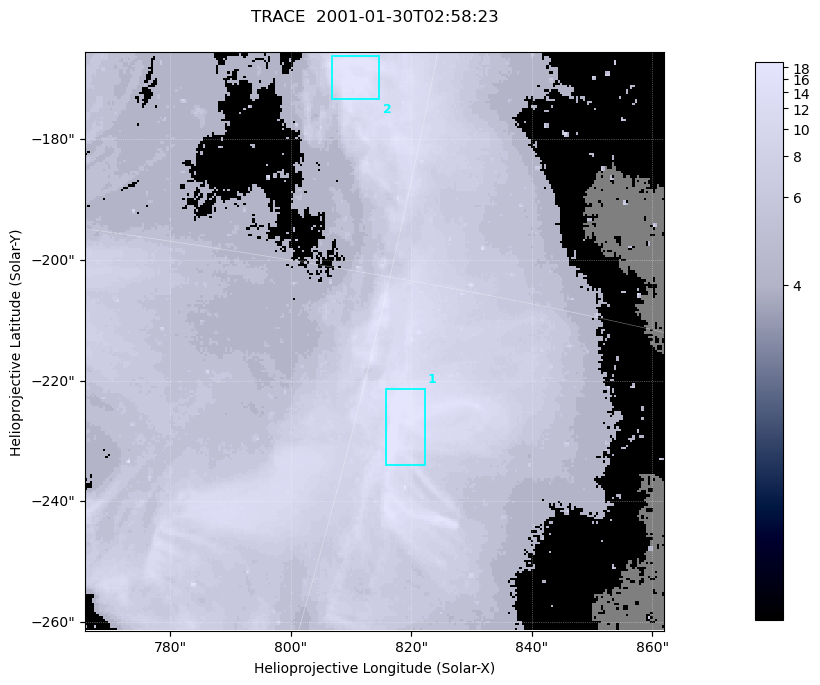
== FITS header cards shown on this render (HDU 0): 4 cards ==
TELESCOP= 'TRACE   '           / Telescope
DATE_OBS= '2001-01-30T02:58:23.429' / Date/Time of Image
CTYPE1  = 'Solar-x '           / Type of Axis1
CTYPE2  = 'Solar-y '           / Type of Axis2

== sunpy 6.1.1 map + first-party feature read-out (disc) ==
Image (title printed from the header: TRACE  2001-01-30T02:58:23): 256 x 256 px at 0.375 arcsec/px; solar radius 974 arcsec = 2597 px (partial field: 0.3% of the solar disc is inside the frame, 96% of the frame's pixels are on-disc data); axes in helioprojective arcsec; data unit not stated in the header (colour bar unlabelled)
Missing data: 3.7% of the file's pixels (3.7% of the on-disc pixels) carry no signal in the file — constant fill value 2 (padding / dropout), within Tx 848..862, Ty -262..-183 arcsec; drawn neutral grey and excluded from every search
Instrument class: DISC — disc imager (sunpy class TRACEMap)
Bright regions (active regions / flare kernels): reference = the on-disc median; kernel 3 px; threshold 5 sigma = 11.5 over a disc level ~5.22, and >= 1.15x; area >= 65 px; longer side >= 3 px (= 1.1 arcsec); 2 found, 2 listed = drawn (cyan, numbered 1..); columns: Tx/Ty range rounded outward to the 1 arcsec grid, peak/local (2 s.f.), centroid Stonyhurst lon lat
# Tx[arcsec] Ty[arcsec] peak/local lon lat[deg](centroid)
1 816..823 -234..-221 4.3 +61 -16
2 807..815 -174..-166 4.3 +58 -13